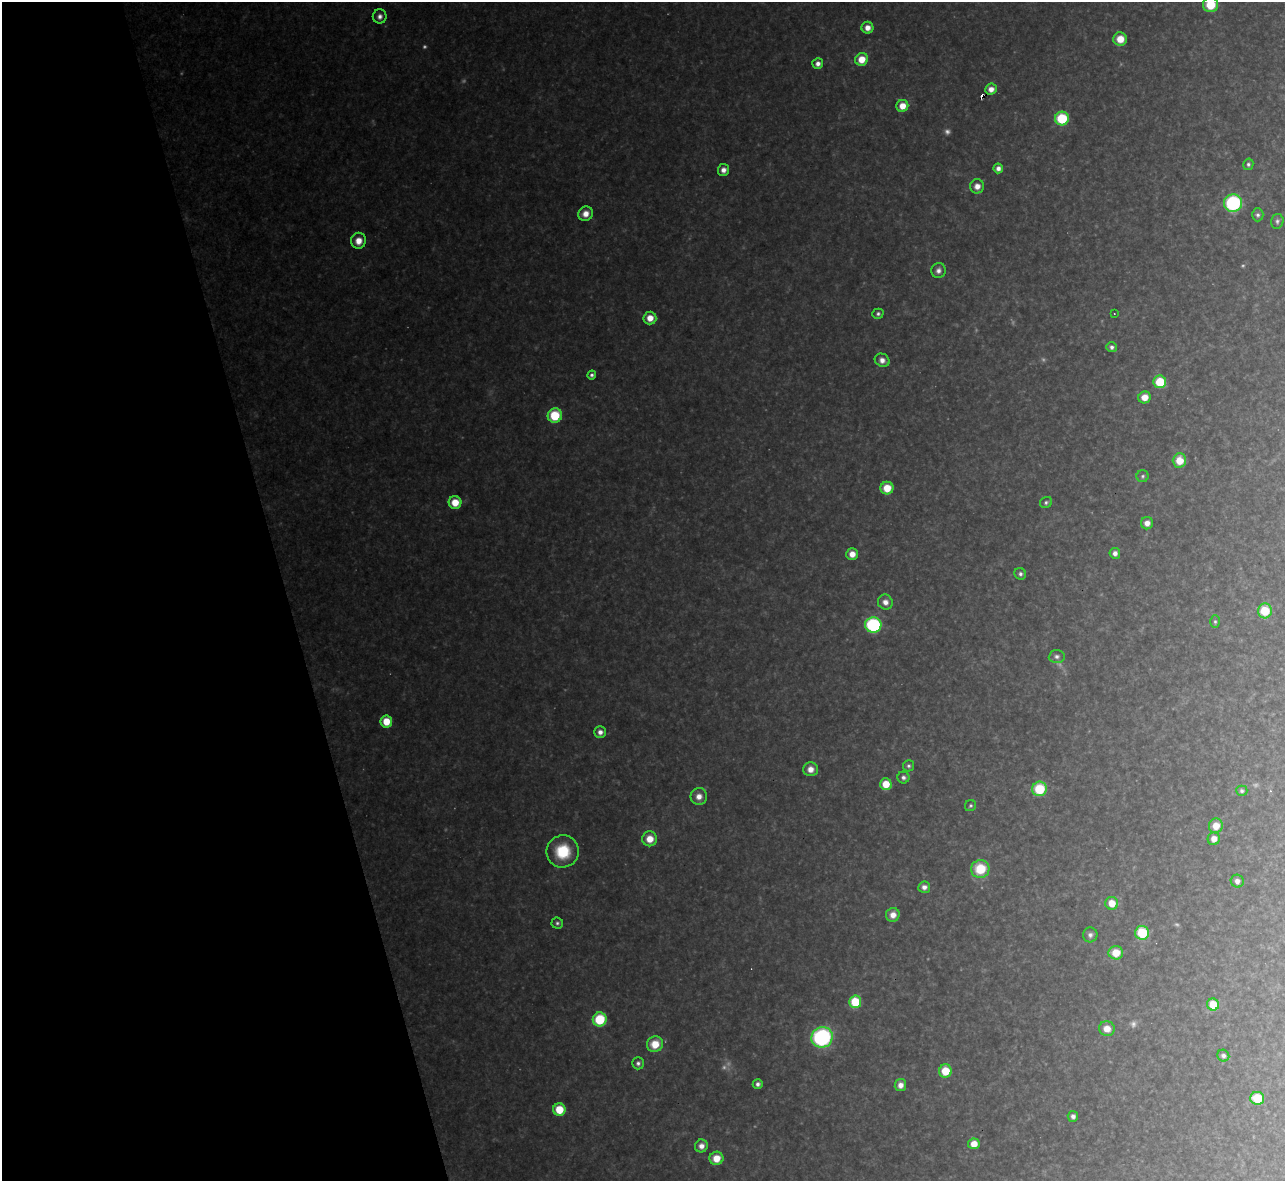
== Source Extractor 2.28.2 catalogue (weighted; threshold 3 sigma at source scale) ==
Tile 5 of 4 x 4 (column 1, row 2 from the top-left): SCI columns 1-1283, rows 2499-3677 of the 5133 x 5115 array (HDU 1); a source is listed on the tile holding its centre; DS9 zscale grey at full resolution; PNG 1287 x 1183 px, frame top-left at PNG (2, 2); each listed source drawn as its Kron ellipse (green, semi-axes under 4 px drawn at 4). Shown black and unused: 22% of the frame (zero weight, under 3 of 4 exposures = <1% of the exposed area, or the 3 px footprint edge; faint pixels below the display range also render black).
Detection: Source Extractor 2.28.2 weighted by HDU 2 'WHT'; one run over the whole footprint, this tile lists its part. Background 0.325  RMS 0.019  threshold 0.0868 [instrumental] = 3 sigma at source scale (4.5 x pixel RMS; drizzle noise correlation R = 1.50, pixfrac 1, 0.05/0.05 arcsec/px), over >= 5 px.
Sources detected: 94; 11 too faint to see at this stretch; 1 cosmic-ray / hot-pixel residue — neither listed nor drawn; the other 82 listed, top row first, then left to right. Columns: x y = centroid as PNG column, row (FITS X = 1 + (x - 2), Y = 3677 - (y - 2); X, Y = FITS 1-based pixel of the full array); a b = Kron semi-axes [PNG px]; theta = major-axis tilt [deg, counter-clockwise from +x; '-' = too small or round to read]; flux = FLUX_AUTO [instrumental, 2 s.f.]
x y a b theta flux
1211 5 7 7 - 69
380 16 7 7 - 10
867 28 6 6 - 18
1120 39 7 6 - 31
862 59 6 6 - 35
818 64 5 5 - 10
991 89 6 5 - 16
902 106 6 6 - 28
1062 118 7 7 - 110
1248 164 6 5 - 4.6
998 168 5 5 - 9.9
723 170 6 5 - 13
977 186 7 7 - 16
1233 203 9 9 - 230
586 214 7 7 - 20
1258 215 6 6 - 6.1
1277 221 7 6 - 5.7
358 241 8 7 - 24
938 270 7 7 - 9.6
878 314 5 5 - 4.6
1114 314 3 2 - 1.4
650 318 6 6 - 26
1112 347 5 5 - 7.6
882 360 8 6 -29 13
592 375 4 4 - 5.4
1160 382 6 6 - 80
1145 397 6 6 - 24
555 416 7 7 - 81
1179 460 7 6 - 40
1143 476 6 6 - 4.5
887 488 6 6 - 39
455 502 6 6 - 40
1046 502 6 5 - 4.5
1147 523 6 6 - 15
1115 553 5 5 - 9.8
852 554 6 6 - 20
1020 574 6 5 - 5.9
885 602 8 7 - 14
1265 611 7 7 - 65
1215 622 6 5 - 4
873 625 8 7 - 250
1057 657 8 6 4 7.7
386 721 6 6 - 42
600 732 6 5 - 12
908 766 6 5 - 4.7
811 769 7 7 - 19
903 777 6 6 - 7.2
886 784 6 6 - 40
1039 789 7 7 - 84
1242 791 5 5 - 5
699 796 8 8 - 18
970 806 6 5 - 3.9
1216 826 7 7 - 31
650 839 7 7 - 30
1214 839 6 6 - 20
563 851 16 16 - 82
980 869 9 9 - 74
1237 881 6 6 - 13
924 887 6 6 - 11
1112 903 6 6 - 34
893 915 7 6 - 18
557 923 6 5 - 4.8
1142 933 7 7 - 88
1090 935 7 7 - 7.5
1116 953 7 6 - 43
855 1002 6 6 - 92
1213 1005 6 6 - 59
600 1019 7 7 - 100
1107 1029 8 7 - 23
822 1037 11 10 - 320
655 1044 8 7 - 44
1223 1056 6 5 - 7.5
638 1063 6 5 - 6.4
945 1071 6 6 - 54
758 1084 5 5 - 7
900 1085 6 5 - 15
1257 1098 7 6 - 70
559 1110 6 6 - 56
1073 1116 5 5 - 8.7
974 1144 6 5 - 28
701 1146 6 6 - 14
716 1158 7 6 - 35
Isophote crosses this tile's border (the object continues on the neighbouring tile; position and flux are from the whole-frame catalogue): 1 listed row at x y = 1211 5